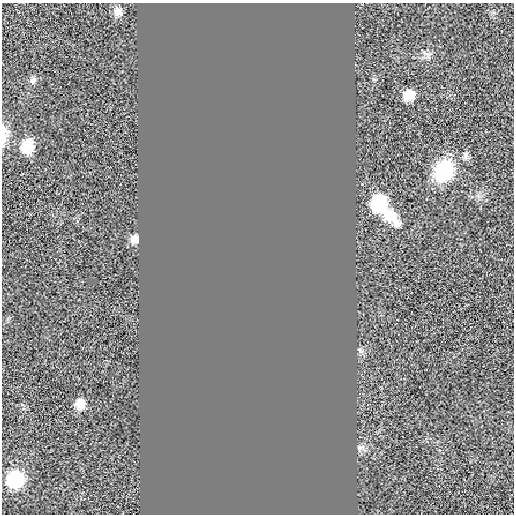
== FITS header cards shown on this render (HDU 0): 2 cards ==
NAXIS1  =                  512 / length of data axis 1
NAXIS2  =                  512 / length of data axis 2

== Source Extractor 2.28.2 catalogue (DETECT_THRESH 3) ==
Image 512 x 512 px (HDU 0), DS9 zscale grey, 1 PNG px = 1 image px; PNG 516 x 516 px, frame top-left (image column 1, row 512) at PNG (2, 3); no overlay
Background 0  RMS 0.0027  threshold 0.00809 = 3 sigma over >= 5 px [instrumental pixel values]
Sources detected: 18; all 18 listed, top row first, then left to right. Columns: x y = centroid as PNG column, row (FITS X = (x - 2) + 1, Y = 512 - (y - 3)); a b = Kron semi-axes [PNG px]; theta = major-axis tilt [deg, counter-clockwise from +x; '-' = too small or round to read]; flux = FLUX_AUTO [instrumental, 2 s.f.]
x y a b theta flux
118 12 11 10 - 1.7
427 54 20 11 -35 1.5
374 79 7 5 -12 0.32
33 80 11 8 59 0.84
409 95 10 9 - 3.7
4 134 24 8 89 3.2
27 146 15 11 75 4.8
466 156 12 10 80 0.94
443 171 24 19 59 14
379 203 13 11 83 22
53 215 6 3 -71 0.19
389 215 35 16 -48 6.5
134 239 11 10 - 1.5
360 350 11 6 -44 0.65
80 404 11 9 84 2.7
24 409 6 4 -18 0.28
361 448 13 10 -7 1.1
15 479 13 12 - 19
At the frame edge (FLAGS 8, measured only in part): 1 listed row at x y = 4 134